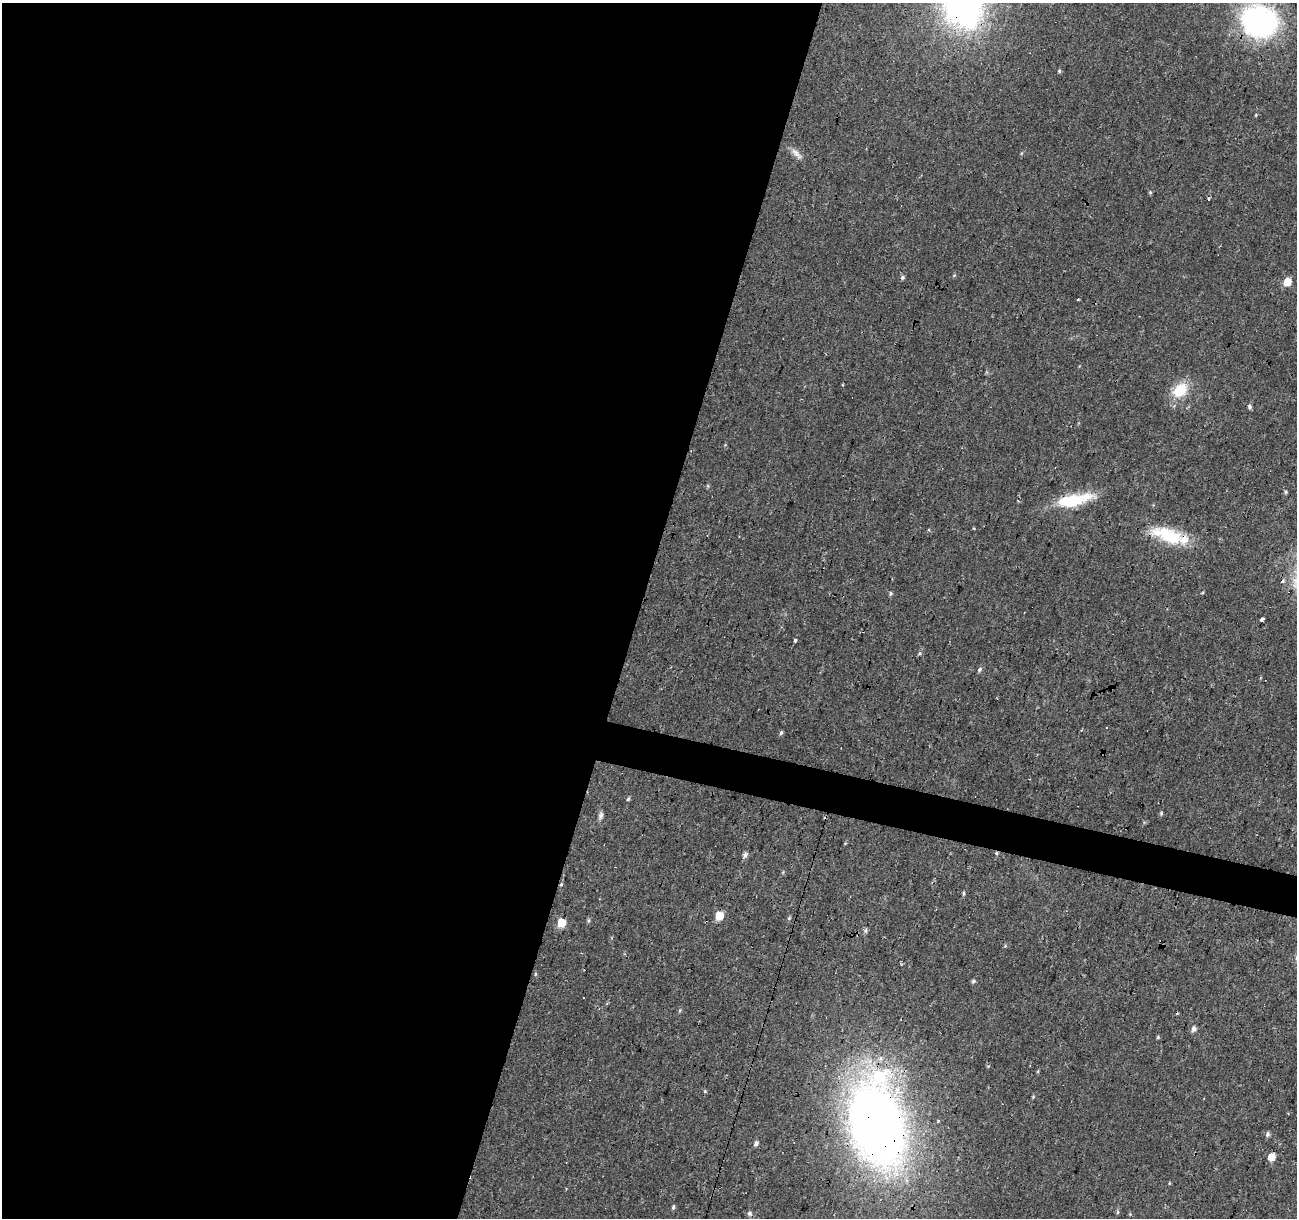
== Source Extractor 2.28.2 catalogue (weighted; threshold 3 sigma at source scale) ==
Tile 5 of 4 x 4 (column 1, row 2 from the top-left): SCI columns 1-1295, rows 2652-3867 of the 5186 x 5364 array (HDU 1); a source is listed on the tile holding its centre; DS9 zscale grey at full resolution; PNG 1299 x 1220 px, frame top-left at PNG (2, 3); no overlay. Shown black and unused: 51% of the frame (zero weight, under 2 of 3 exposures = <1% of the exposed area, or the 3 px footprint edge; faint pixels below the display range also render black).
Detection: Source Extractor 2.28.2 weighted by HDU 2 'WHT'; one run over the whole footprint, this tile lists its part. Background 0.024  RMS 0.0033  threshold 0.015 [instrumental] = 3 sigma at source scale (4.5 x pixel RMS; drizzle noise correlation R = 1.50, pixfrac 1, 0.0396/0.0396 arcsec/px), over >= 5 px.
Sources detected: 56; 5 cosmic-ray / hot-pixel residue — not listed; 2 inside a brighter listed object's ellipse — not listed separately; the other 49 listed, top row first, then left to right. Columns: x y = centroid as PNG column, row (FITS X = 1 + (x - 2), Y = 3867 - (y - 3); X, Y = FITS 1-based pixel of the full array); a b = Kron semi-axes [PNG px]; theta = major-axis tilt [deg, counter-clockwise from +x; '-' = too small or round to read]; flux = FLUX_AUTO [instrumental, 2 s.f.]
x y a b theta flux
963 6 40 29 -68 130
1260 22 41 35 -16 60
1059 71 4 4 - 0.48
1256 115 5 3 - 0.29
796 154 19 7 -45 2
1150 192 5 4 - 0.44
1208 199 4 3 - 0.74
954 275 5 4 - 0.33
902 277 5 5 - 0.71
1287 282 6 5 - 6.7
1180 390 22 16 42 9
1249 406 6 4 -87 0.89
1286 492 5 4 - 0.44
1073 500 39 12 13 17
1168 535 42 17 -17 16
1281 581 3 3 - 13
890 593 5 5 - 0.53
1262 619 3 3 - 31
795 640 4 3 - 2.1
919 653 4 4 - 0.45
980 669 7 5 59 0.66
781 733 6 4 62 0.57
628 799 6 4 88 0.46
1161 813 5 4 - 0.41
601 816 9 6 73 1.1
996 853 4 4 - 0.45
745 855 6 5 - 1.2
561 884 5 4 - 0.42
964 894 5 4 - 0.47
719 916 6 5 - 8.5
789 918 6 4 46 0.42
588 920 7 4 82 0.49
561 923 6 5 - 9.8
865 930 7 5 86 0.7
1005 946 5 4 - 0.39
535 974 5 3 - 0.38
973 981 5 5 - 0.64
680 1011 6 4 70 0.48
1193 1029 6 5 - 1.3
1158 1037 5 4 - 0.4
705 1091 4 4 - 0.35
1033 1097 4 4 - 0.33
876 1126 68 41 -74 320
1267 1134 6 5 - 0.89
756 1143 5 5 - 1.2
1271 1157 6 5 - 5
673 1207 6 4 81 0.54
1118 1212 6 4 89 0.48
749 1213 6 6 - 0.9
Overlapping masked pixels (flux is a lower limit): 6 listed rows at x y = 963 6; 1260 22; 1168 535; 996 853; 561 884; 876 1126
Isophote crosses this tile's border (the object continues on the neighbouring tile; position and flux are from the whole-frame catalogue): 2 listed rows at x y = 963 6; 1260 22